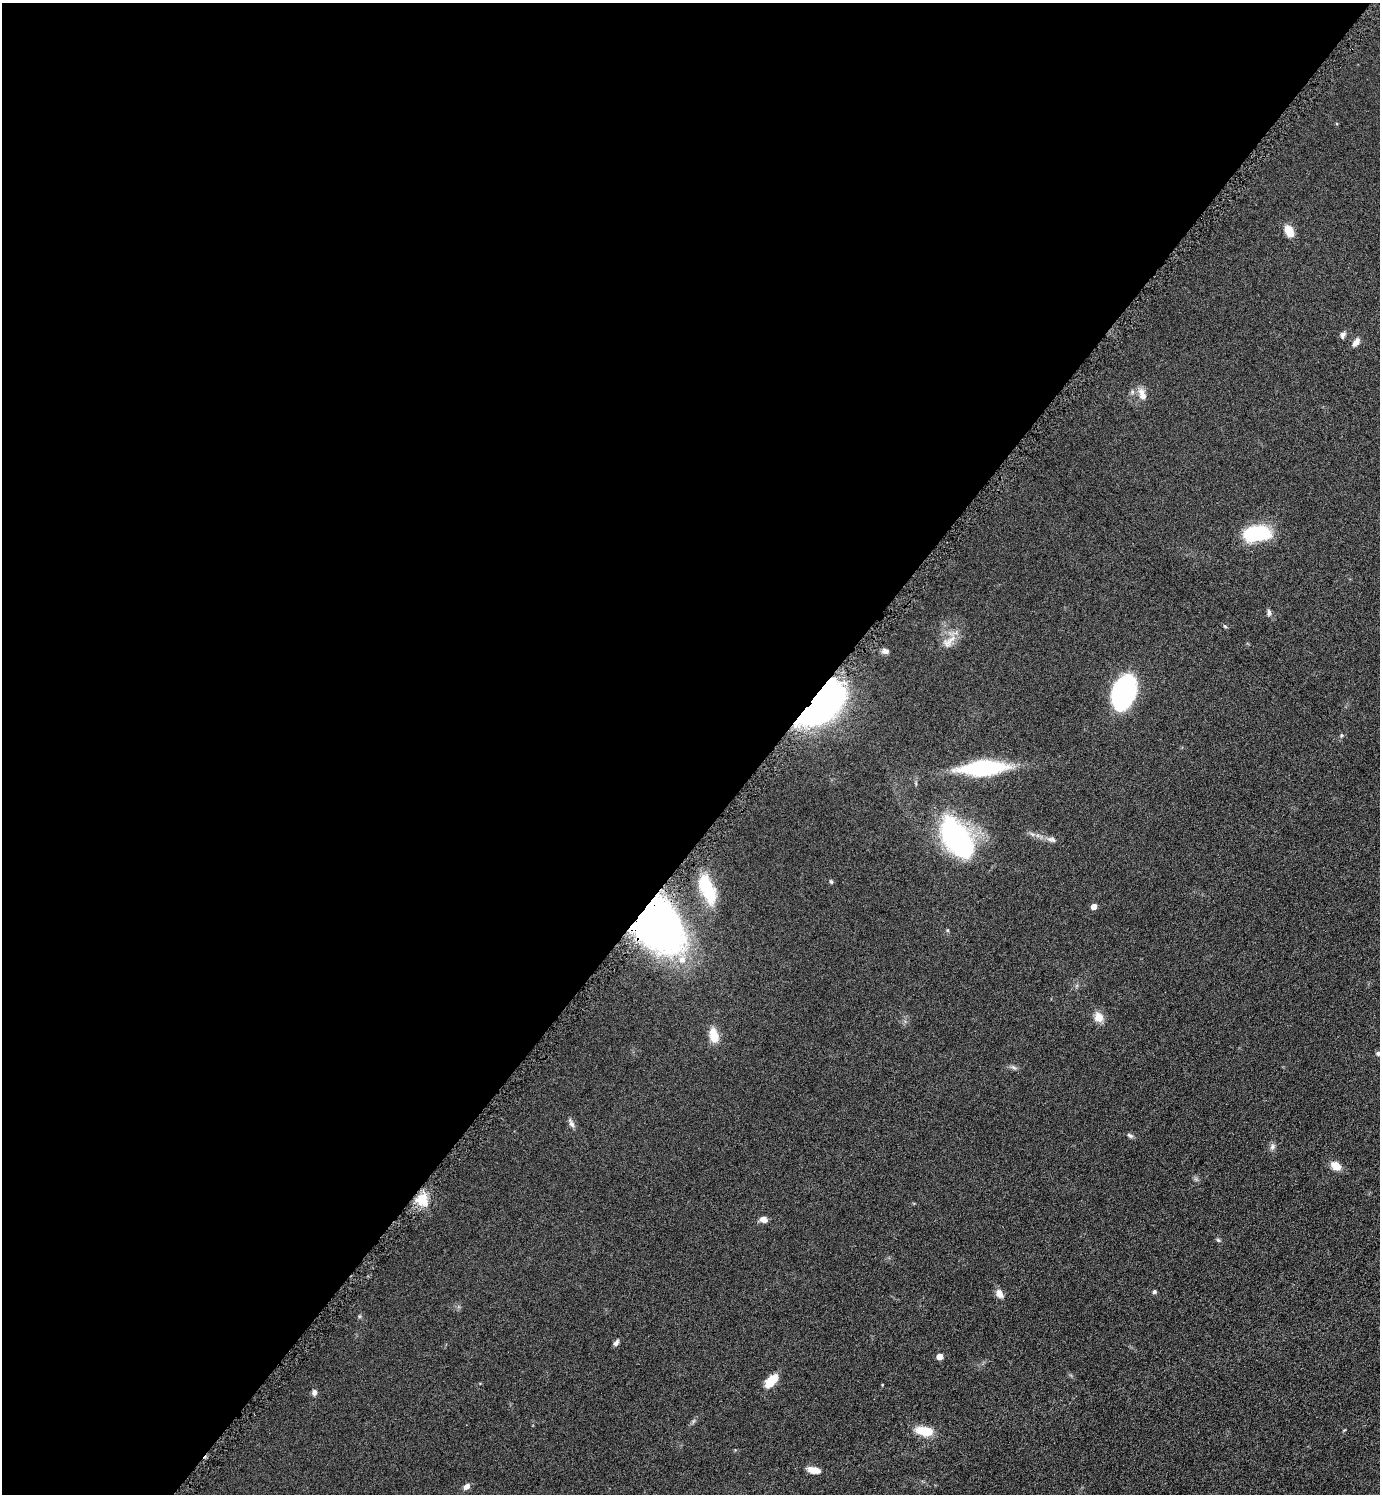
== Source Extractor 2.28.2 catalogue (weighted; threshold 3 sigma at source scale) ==
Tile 5 of 4 x 4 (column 1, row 2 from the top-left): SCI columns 174-1551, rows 2998-4489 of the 5998 x 5995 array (HDU 1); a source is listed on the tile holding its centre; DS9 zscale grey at full resolution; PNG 1382 x 1496 px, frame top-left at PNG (2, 3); no overlay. Shown black and unused: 56% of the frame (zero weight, under 4 of 8 exposures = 1% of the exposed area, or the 3 px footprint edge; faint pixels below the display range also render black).
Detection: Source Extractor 2.28.2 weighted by HDU 2 'WHT'; one run over the whole footprint, this tile lists its part. Background 0.0953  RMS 0.0062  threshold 0.0252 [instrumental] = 3 sigma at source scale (4.09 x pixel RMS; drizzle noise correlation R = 1.36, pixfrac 0.8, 0.05/0.05 arcsec/px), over >= 5 px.
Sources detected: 41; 1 inside a brighter object's white glare — not listed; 1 inside a brighter listed object's ellipse — not listed separately; the other 39 listed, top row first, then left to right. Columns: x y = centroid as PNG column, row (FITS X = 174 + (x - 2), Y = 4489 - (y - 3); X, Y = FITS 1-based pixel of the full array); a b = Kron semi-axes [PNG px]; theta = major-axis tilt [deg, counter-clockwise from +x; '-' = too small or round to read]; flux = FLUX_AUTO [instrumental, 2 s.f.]
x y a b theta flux
1289 231 13 8 -61 8.2
1343 335 9 6 69 1.8
1356 342 11 6 52 3.4
1142 394 16 8 -71 4.9
1256 533 26 13 7 40
1269 612 9 5 -89 1.5
1225 626 7 3 -37 0.71
949 641 24 10 42 6.9
885 651 8 7 - 2
1124 692 31 19 71 90
821 703 42 22 43 260
983 768 42 13 4 62
956 838 33 18 -56 140
1052 839 13 7 -11 2.5
831 882 6 4 -62 0.8
707 887 37 17 -71 25
1094 906 4 4 - 4.6
656 924 52 38 -49 300
947 930 6 4 -90 0.6
1098 1017 11 10 - 6
714 1035 18 10 -78 8.4
1378 1053 5 4 - 1.4
1013 1067 8 4 -31 1.3
571 1123 14 5 -63 2.1
1130 1135 9 5 -36 1.3
1272 1147 9 6 72 1.7
1336 1166 12 9 -35 5.9
421 1199 17 13 38 11
763 1219 8 6 -13 3.5
1218 1240 7 4 -44 0.88
1154 1291 4 4 - 1.3
999 1293 10 7 -58 3.9
616 1343 8 5 51 1.7
939 1356 5 4 - 6.9
771 1381 15 8 47 13
314 1392 7 6 - 1.8
925 1431 21 10 -8 12
814 1470 13 6 -12 6.1
466 1486 9 6 39 2.5
Overlapping masked pixels (flux is a lower limit): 2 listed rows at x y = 821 703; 656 924
Isophote crosses this tile's border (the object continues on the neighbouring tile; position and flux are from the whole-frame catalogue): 1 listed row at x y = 1378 1053